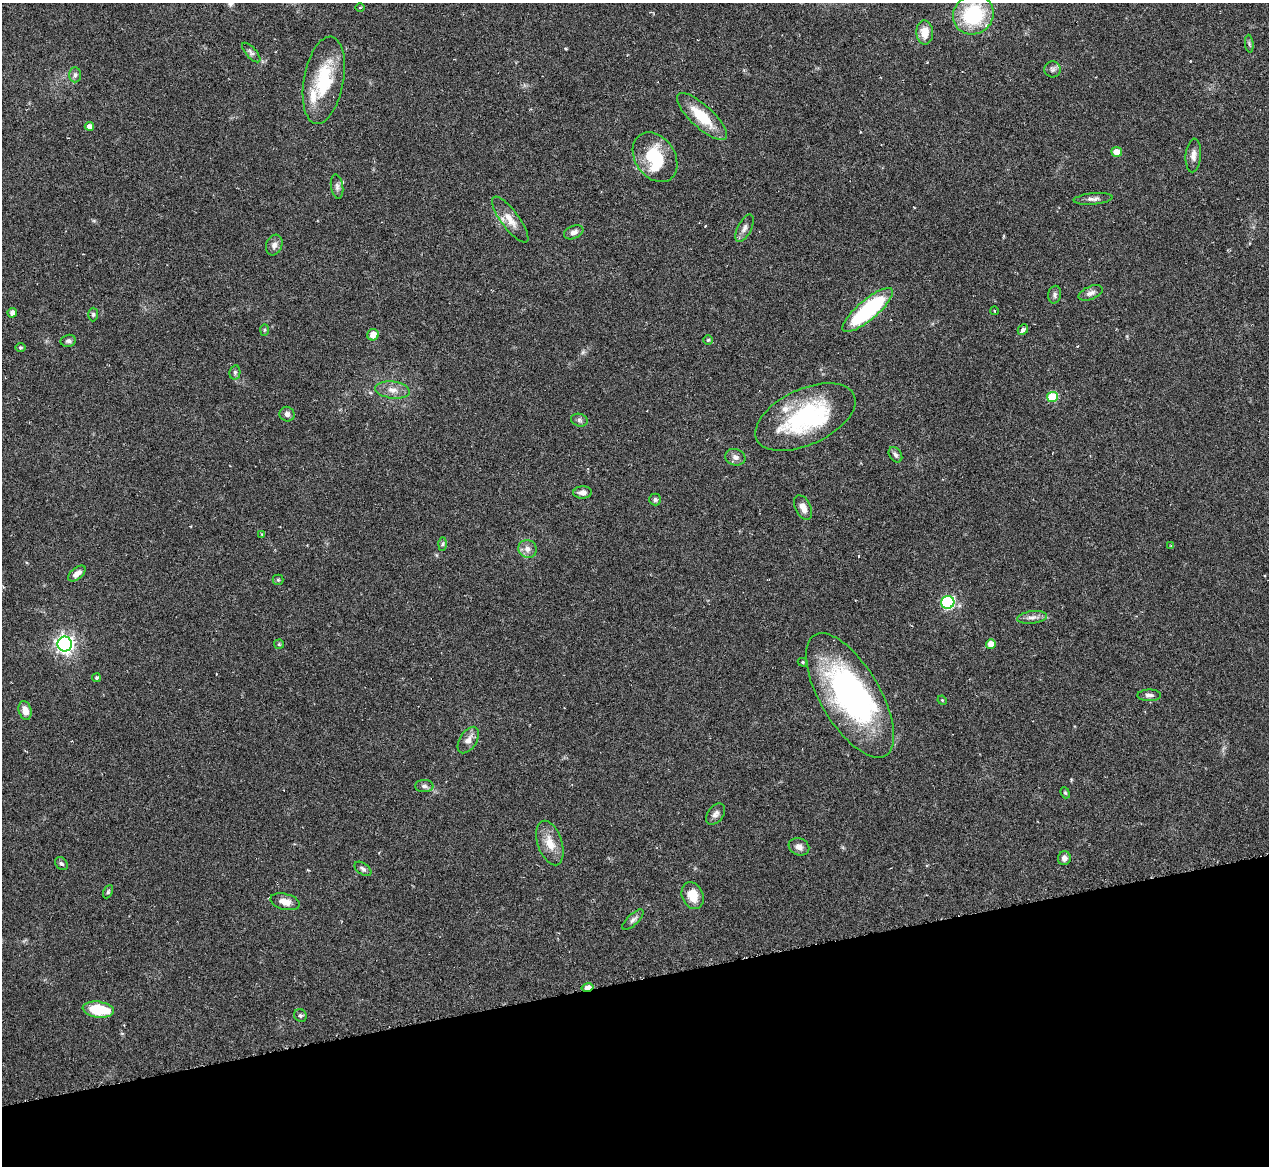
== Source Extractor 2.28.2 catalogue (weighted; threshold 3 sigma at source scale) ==
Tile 14 of 4 x 4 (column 2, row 4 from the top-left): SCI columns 1752-3018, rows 908-2071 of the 5705 x 5824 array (HDU 1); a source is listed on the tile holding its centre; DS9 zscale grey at full resolution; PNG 1271 x 1168 px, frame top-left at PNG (2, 3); each listed source drawn as its Kron ellipse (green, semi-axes under 4 px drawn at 4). Shown black and unused: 16% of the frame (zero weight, under 3 of 6 exposures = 23% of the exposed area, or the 3 px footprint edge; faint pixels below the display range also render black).
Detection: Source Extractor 2.28.2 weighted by HDU 2 'WHT'; one run over the whole footprint, this tile lists its part. Background 0.0845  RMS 0.0046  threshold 0.0187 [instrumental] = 3 sigma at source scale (4.09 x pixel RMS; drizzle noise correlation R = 1.36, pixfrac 0.8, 0.05/0.05 arcsec/px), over >= 5 px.
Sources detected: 80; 2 inside a brighter object's white glare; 1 cosmic-ray / hot-pixel residue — neither listed nor drawn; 2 inside a brighter listed object's ellipse — not listed separately; the other 75 listed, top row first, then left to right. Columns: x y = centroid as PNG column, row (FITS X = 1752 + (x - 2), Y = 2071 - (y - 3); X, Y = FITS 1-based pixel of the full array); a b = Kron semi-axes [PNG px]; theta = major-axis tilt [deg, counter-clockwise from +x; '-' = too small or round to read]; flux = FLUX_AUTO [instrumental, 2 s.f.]
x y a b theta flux
360 8 5 3 - 0.35
973 15 21 19 34 29
925 32 12 8 -87 5.4
1249 44 9 3 -85 0.67
251 53 12 5 -48 1.3
1053 69 8 8 - 1.3
75 75 7 6 - 1.1
324 80 44 20 80 24
702 117 32 11 -43 14
89 126 4 4 - 2
1117 152 5 5 - 4.6
1193 155 17 7 86 2.8
655 157 27 20 -56 20
337 186 12 6 -81 1.7
1093 199 19 5 5 2
510 220 28 9 -53 5.6
744 228 15 6 63 2
574 232 10 6 22 2
274 245 10 8 71 2.2
1091 293 13 6 23 1.9
1055 295 9 6 79 1.3
868 310 32 10 40 47
995 311 4 3 - 0.31
12 313 5 4 - 2.2
93 314 7 5 89 0.8
1023 329 6 4 44 1.3
264 330 6 4 88 0.6
373 335 6 5 - 4
708 340 5 4 - 0.58
68 341 8 6 14 1.1
20 347 5 4 - 0.56
235 372 7 5 79 0.91
392 390 17 8 -7 3.6
1052 397 5 5 - 15
287 414 8 7 - 1.6
805 417 54 28 25 52
579 420 8 6 -17 1.2
895 455 8 6 -56 1.4
735 457 10 8 -16 1.9
583 492 9 6 3 2.2
655 500 6 6 - 0.99
803 508 13 7 -64 3.3
262 534 4 3 - 0.37
443 544 7 4 88 0.72
1171 546 4 3 - 0.37
527 549 9 8 - 2.5
77 573 10 5 39 2.8
278 580 5 5 - 0.58
948 602 7 6 - 56
1032 617 15 6 7 2.2
65 644 7 7 - 180
279 644 5 5 - 0.51
991 644 5 5 - 4.1
803 662 5 4 - 0.57
96 678 4 4 - 0.68
850 695 70 29 -59 100
1149 695 12 5 0 1.6
942 700 5 4 - 0.47
25 711 10 6 -75 3.4
468 740 15 8 58 3
424 786 9 6 -1 1.3
1065 793 6 4 -67 0.57
716 814 12 7 53 1.8
550 843 23 12 -71 6.7
799 847 10 8 -21 2.4
1064 858 7 6 - 1.8
61 864 7 5 -42 0.92
363 869 9 5 -36 1.2
108 892 7 4 64 0.64
693 896 14 10 -67 7
285 902 15 8 -14 3.4
633 920 13 5 44 1.6
588 988 6 4 12 7.3
98 1010 16 8 -8 16
300 1015 6 6 - 0.97
Overlapping masked pixels (flux is a lower limit): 1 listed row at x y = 588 988